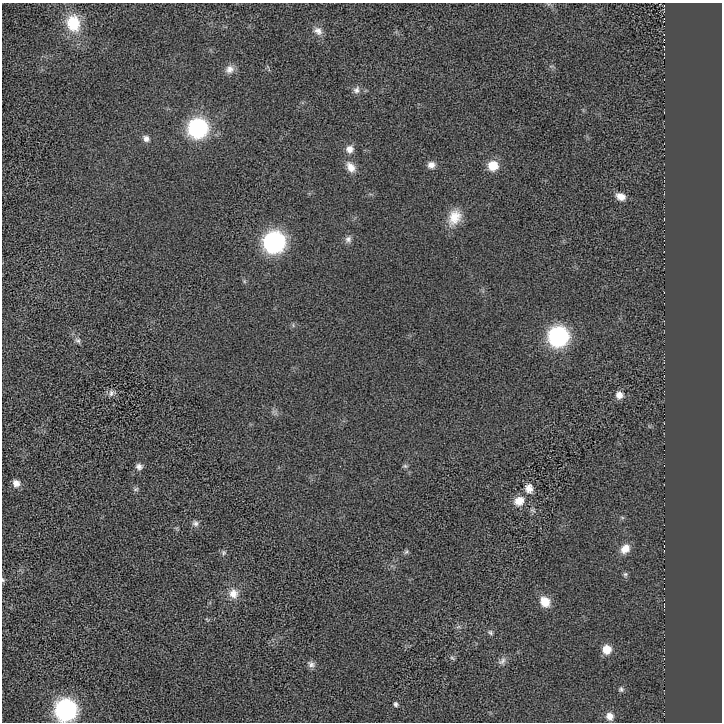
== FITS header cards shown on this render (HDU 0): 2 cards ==
NAXIS1  =                  720
NAXIS2  =                  720

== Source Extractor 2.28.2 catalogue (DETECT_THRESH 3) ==
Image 720 x 720 px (HDU 0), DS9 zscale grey, 1 PNG px = 1 image px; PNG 724 x 724 px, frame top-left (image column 1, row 720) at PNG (2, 3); no overlay
Background 12.9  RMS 220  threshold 667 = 3 sigma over >= 5 px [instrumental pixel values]
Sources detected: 45; all 45 listed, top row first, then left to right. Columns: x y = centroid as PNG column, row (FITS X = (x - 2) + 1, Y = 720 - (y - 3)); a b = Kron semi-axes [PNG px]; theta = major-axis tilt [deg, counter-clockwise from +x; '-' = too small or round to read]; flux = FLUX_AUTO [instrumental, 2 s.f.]
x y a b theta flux
73 23 21 17 -76 5.3e+05
318 31 13 9 -37 1.0e+05
230 69 12 10 33 1.0e+05
356 90 10 8 63 6.6e+04
198 128 10 10 - 3.9e+06
146 138 9 7 -46 6.6e+04
349 149 9 9 - 1.0e+05
431 165 9 8 - 9.1e+04
493 166 8 8 - 3.8e+05
351 167 14 9 -59 1.5e+05
621 196 11 8 -23 1.3e+05
454 217 21 15 64 2.9e+05
348 239 10 9 - 6.3e+04
274 242 11 11 - 5.1e+06
244 281 6 4 -72 2.2e+04
558 337 10 10 - 4.3e+06
78 340 8 7 - 4.3e+04
111 393 10 8 39 6.0e+04
619 395 8 7 - 1.4e+05
139 466 9 7 -14 5.9e+04
405 466 7 5 -14 2.7e+04
16 483 9 8 - 8.9e+04
529 488 12 10 -77 1.2e+05
136 489 8 5 16 3.2e+04
519 501 12 10 32 2.0e+05
533 510 8 5 -33 3.0e+04
622 517 6 4 -19 2.1e+04
195 523 9 8 - 5.3e+04
625 549 13 10 45 1.6e+05
406 552 8 5 53 2.9e+04
224 553 7 7 - 3.3e+04
625 574 6 6 - 3.2e+04
3 580 6 4 -50 2.0e+04
233 593 13 12 - 1.6e+05
545 602 12 10 -51 2.3e+05
458 627 7 4 18 2.6e+04
490 632 8 5 -34 3.2e+04
607 649 8 8 - 2.5e+05
452 658 9 3 -33 2.3e+04
502 661 13 8 47 6.7e+04
311 664 12 8 -25 6.3e+04
621 689 7 7 - 3.4e+04
396 704 6 5 - 3.3e+04
66 710 11 11 - 5.2e+06
610 716 10 8 -66 1.0e+05
At the frame edge (FLAGS 8, measured only in part): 2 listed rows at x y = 3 580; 66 710